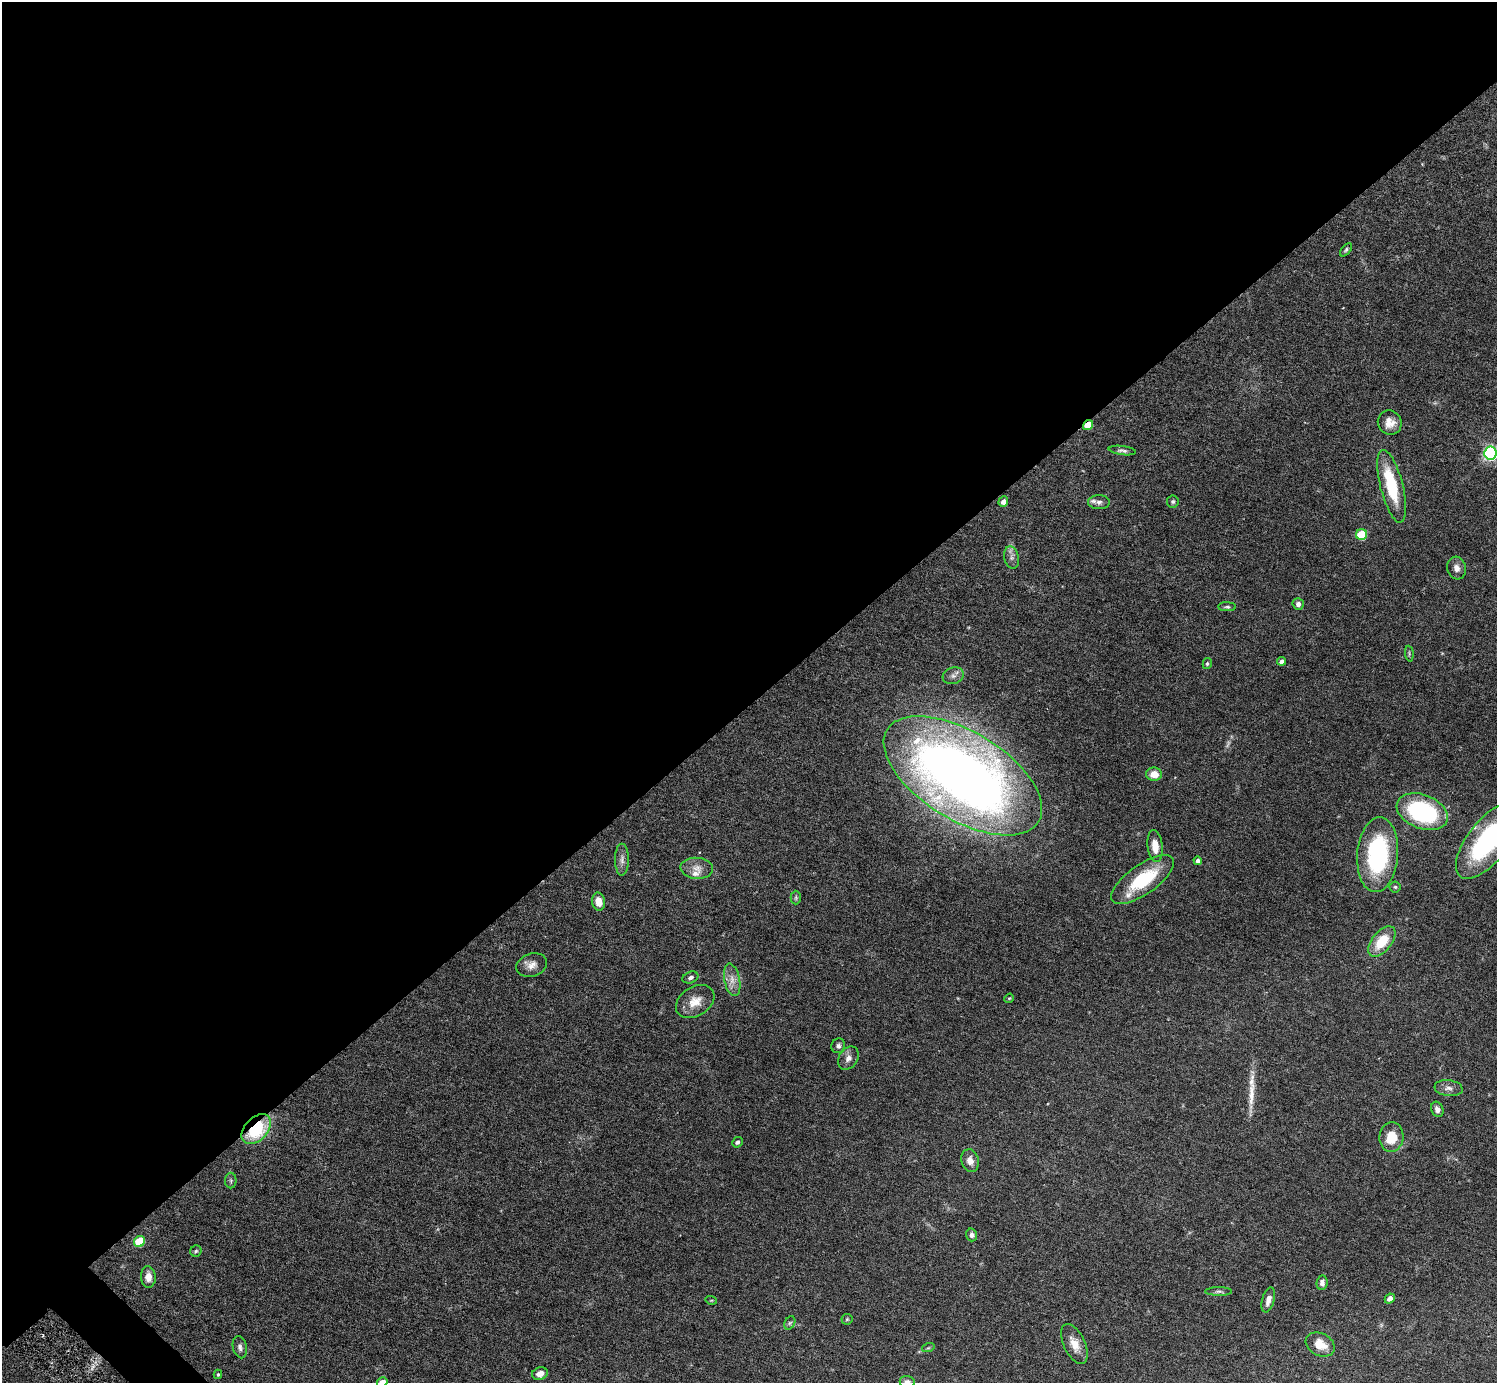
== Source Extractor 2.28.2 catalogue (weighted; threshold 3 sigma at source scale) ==
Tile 2 of 4 x 4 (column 2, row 1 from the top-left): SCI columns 1541-3035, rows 4342-5722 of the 6030 x 6027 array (HDU 1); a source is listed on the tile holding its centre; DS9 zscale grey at full resolution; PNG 1499 x 1385 px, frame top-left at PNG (2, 2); each listed source drawn as its Kron ellipse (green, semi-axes under 4 px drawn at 4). Shown black and unused: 51% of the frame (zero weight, under 5 of 9 exposures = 3% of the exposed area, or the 3 px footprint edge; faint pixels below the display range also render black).
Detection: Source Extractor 2.28.2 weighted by HDU 2 'WHT'; one run over the whole footprint, this tile lists its part. Background 0.0325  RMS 0.0026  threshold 0.0107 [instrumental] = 3 sigma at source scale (4.09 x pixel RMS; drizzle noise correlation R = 1.36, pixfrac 0.8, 0.05/0.05 arcsec/px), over >= 5 px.
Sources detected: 72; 1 too faint to see at this stretch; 1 inside a brighter object's white glare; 1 long thin detection or spike segment (spike, bleed or trail) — neither listed nor drawn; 4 inside a brighter listed object's ellipse — not listed separately; the other 65 listed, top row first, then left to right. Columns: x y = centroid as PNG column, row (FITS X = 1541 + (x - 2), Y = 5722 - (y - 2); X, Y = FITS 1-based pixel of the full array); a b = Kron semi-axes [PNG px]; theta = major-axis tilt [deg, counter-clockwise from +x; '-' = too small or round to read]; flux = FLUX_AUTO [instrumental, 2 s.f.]
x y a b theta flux
1346 250 8 4 51 0.45
1390 423 12 12 - 2.4
1088 425 5 4 - 5.4
1122 451 14 4 -7 0.71
1490 453 6 6 - 66
1392 486 37 11 -76 12
1003 502 5 4 - 1.2
1099 502 11 7 -1 0.92
1173 502 6 6 - 0.46
1362 534 5 5 - 11
1011 558 11 7 -77 1
1457 568 11 9 -75 1.4
1298 604 6 5 - 0.96
1227 607 9 4 -1 0.45
1409 654 8 3 -85 0.33
1282 661 4 4 - 0.81
1207 664 5 4 - 0.36
953 676 11 8 18 1.1
1154 774 8 6 -2 2.6
963 776 89 44 -31 270
1422 812 27 17 -21 30
1489 840 47 20 51 38
1155 846 16 7 -83 3.3
1378 855 37 20 86 29
622 860 16 7 90 1.2
1198 861 4 4 - 0.69
697 868 16 10 -4 2.1
1143 879 37 14 35 14
1395 887 5 5 - 0.35
796 898 7 5 89 0.38
599 902 9 6 -80 2.5
1382 942 18 9 50 6.8
532 965 16 11 18 1.9
690 977 8 5 21 0.7
732 980 16 8 -79 2.1
1009 998 5 4 - 0.27
695 1002 21 14 32 3.6
838 1046 7 6 - 0.81
848 1058 12 9 56 1.5
1449 1088 14 8 -7 1.2
1437 1109 8 6 -67 1
256 1129 18 11 46 14
1391 1137 15 12 84 5.5
737 1142 6 5 - 0.73
970 1161 11 8 -75 1.9
231 1181 8 5 -89 0.49
972 1235 6 5 - 0.73
139 1242 6 5 - 11
196 1251 6 5 - 0.39
148 1277 11 7 -86 2
1322 1283 7 5 85 0.91
1219 1291 13 4 -1 0.61
1390 1299 5 4 - 1.1
711 1300 6 3 -17 0.25
1268 1300 13 6 75 1.4
847 1319 6 5 - 0.38
790 1323 7 5 59 0.43
1074 1344 21 10 -65 3.2
1320 1344 15 11 -28 3.5
240 1347 11 7 -76 0.9
928 1348 6 4 18 0.35
218 1374 5 3 - 0.28
540 1374 8 6 15 1.7
382 1382 5 4 - 2.8
907 1382 7 6 - 0.95
Overlapping masked pixels (flux is a lower limit): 2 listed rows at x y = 1088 425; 256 1129
Isophote crosses this tile's border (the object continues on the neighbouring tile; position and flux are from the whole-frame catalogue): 4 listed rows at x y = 1490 453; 1489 840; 382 1382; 907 1382